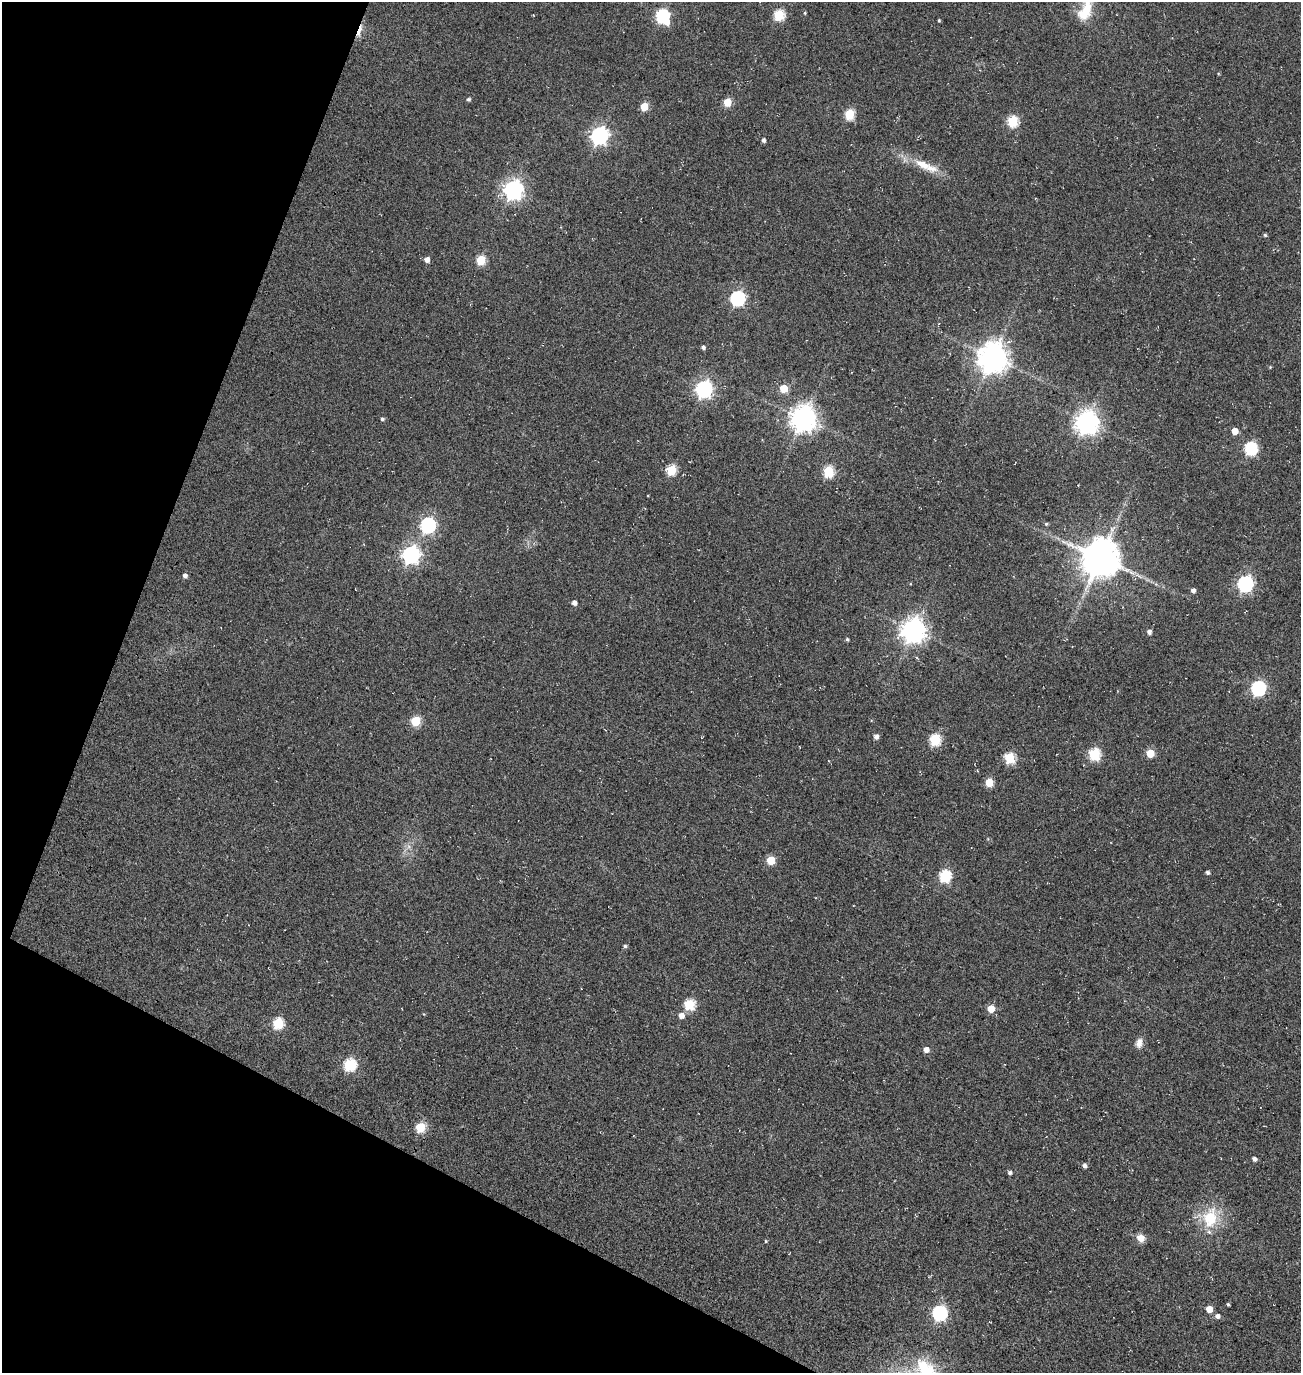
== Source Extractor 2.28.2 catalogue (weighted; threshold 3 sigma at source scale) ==
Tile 9 of 4 x 4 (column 1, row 3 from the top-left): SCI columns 484-1782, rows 1616-2986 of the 5922 x 5903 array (HDU 1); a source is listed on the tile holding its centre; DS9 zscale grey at full resolution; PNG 1303 x 1375 px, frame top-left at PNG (2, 2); no overlay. Shown black and unused: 20% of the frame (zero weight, under 3 of 5 exposures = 11% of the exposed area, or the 3 px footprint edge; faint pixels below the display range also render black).
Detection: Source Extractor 2.28.2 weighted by HDU 2 'WHT'; one run over the whole footprint, this tile lists its part. Background 0.0558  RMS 0.026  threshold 0.117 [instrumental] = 3 sigma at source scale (4.5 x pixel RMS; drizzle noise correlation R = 1.50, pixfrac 1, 0.05/0.05 arcsec/px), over >= 5 px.
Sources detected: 75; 1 inside a brighter listed object's ellipse — not listed separately; the other 74 listed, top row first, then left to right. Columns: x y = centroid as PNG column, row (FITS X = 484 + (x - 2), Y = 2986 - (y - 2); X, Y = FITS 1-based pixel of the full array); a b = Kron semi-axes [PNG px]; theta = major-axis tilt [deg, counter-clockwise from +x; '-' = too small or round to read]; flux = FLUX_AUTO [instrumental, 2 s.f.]
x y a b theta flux
1085 10 36 15 70 72
805 13 4 3 - 2.8
779 15 6 6 - 180
663 16 7 6 - 450
939 21 4 3 - 2.9
359 30 20 4 71 19
468 99 4 4 - 5.3
727 102 5 5 - 78
644 107 5 5 - 72
849 114 6 5 - 160
1013 121 6 5 - 200
599 136 7 7 - 960
764 140 4 4 - 7
923 164 29 12 -23 50
513 190 7 7 - 1300
1265 235 4 4 - 3.6
427 259 5 5 - 15
481 260 5 5 - 130
737 298 7 6 - 510
703 347 4 4 - 6.8
992 358 9 9 - 4100
1270 367 4 4 - 2.1
783 388 5 5 - 64
704 389 7 6 - 910
382 419 4 4 - 5
803 419 9 8 - 2700
1087 422 8 8 - 2200
1235 431 6 6 - 23
1251 449 6 6 - 340
671 470 6 5 - 160
828 472 6 5 - 180
1046 524 5 4 - 3.3
428 525 7 6 - 550
411 555 7 7 - 950
1100 558 11 11 - 8300
185 576 5 4 - 9.2
1245 584 7 6 - 680
1193 591 5 5 - 9.3
574 603 4 4 - 12
913 631 8 8 - 2400
1149 632 5 4 - 9.8
847 639 5 4 - 3.7
1258 688 6 6 - 530
415 721 5 5 - 130
876 737 5 5 - 11
935 740 6 6 - 210
1150 753 5 5 - 71
1094 754 6 6 - 230
1009 758 6 6 - 170
989 782 5 5 - 84
408 846 7 4 -71 6.5
770 860 5 5 - 87
1208 873 5 4 - 4.9
945 876 6 6 - 270
625 946 4 4 - 4.5
689 1004 6 6 - 180
991 1009 5 5 - 51
681 1016 5 5 - 19
278 1023 6 6 - 170
1139 1043 13 9 81 16
926 1050 5 5 - 18
349 1065 6 6 - 270
420 1127 5 5 - 140
1254 1159 5 4 - 8.8
1084 1166 4 4 - 8.6
1010 1173 4 4 - 6.7
1210 1218 27 19 78 98
1141 1238 8 7 - 24
766 1241 4 3 - 2.7
1228 1304 3 3 - 4
1209 1309 5 5 - 30
939 1313 7 6 - 540
1217 1316 5 5 - 11
923 1367 20 13 -56 76
Overlapping masked pixels (flux is a lower limit): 1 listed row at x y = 359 30
Isophote crosses this tile's border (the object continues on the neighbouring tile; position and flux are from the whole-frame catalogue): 2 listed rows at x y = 1085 10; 923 1367